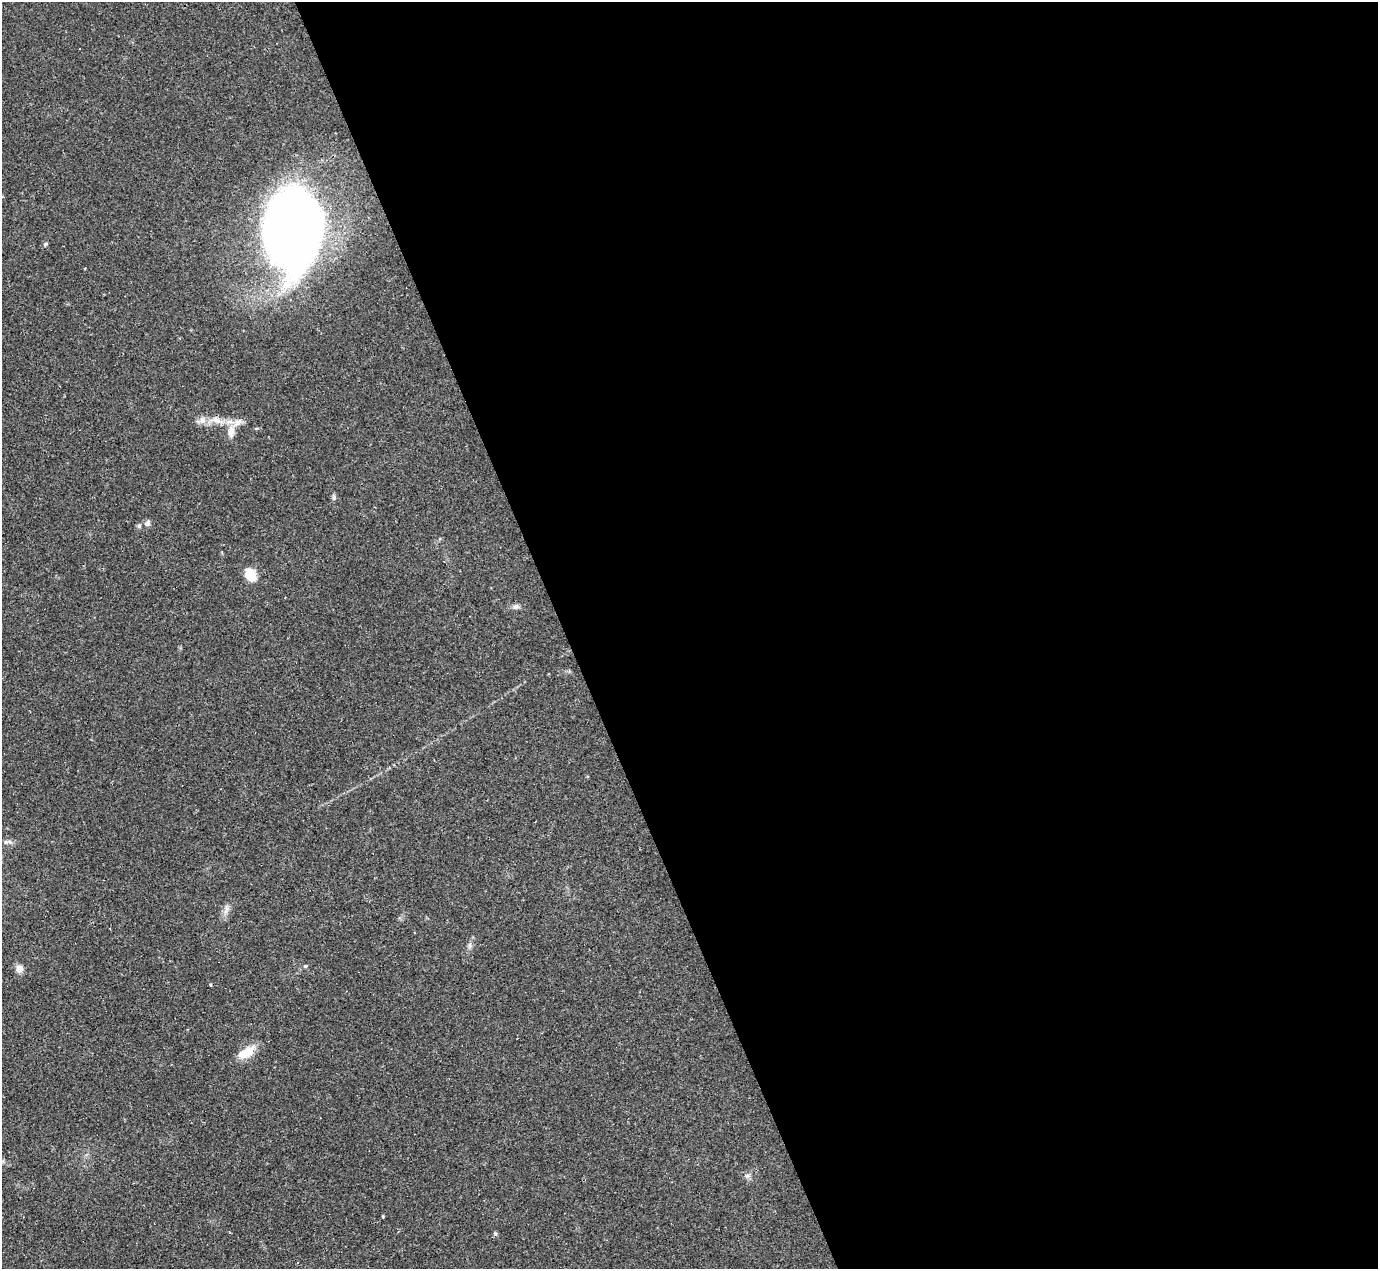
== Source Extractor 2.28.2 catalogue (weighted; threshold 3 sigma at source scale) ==
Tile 8 of 4 x 4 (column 4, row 2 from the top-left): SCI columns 4132-5507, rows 2809-4075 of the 5525 x 5503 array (HDU 1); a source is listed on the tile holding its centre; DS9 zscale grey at full resolution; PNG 1380 x 1271 px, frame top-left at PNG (2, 2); no overlay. Shown black and unused: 59% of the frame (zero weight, under 2 of 3 exposures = <1% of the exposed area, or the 3 px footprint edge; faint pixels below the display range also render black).
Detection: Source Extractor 2.28.2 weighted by HDU 2 'WHT'; one run over the whole footprint, this tile lists its part. Background 0.0926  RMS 0.0057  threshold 0.0255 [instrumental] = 3 sigma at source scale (4.5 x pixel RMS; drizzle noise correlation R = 1.50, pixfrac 1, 0.05/0.05 arcsec/px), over >= 5 px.
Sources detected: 22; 2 inside a brighter listed object's ellipse — not listed separately; the other 20 listed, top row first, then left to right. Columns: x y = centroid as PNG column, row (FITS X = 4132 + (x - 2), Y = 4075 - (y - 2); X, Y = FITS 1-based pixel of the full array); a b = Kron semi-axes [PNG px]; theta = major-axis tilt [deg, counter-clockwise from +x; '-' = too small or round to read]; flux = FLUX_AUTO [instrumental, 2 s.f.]
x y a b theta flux
293 231 72 53 -88 500
45 244 6 4 12 0.78
202 420 10 8 85 3.1
216 420 14 10 -10 5.7
256 428 5 3 - 0.67
231 432 18 9 89 5.9
334 498 7 6 - 1.2
148 523 7 6 - 1.8
139 526 6 5 - 0.97
250 574 16 12 -63 8.7
515 607 9 6 30 1.8
6 842 8 6 9 1.6
227 908 7 5 -46 1.5
470 945 7 4 90 1.3
19 969 10 9 - 3.4
210 985 3 3 - 0.92
247 1051 21 15 28 8.8
747 1176 8 4 0 1.2
383 1216 3 3 - 0.49
297 1262 4 3 - 0.44
Unlisted compact peaks at least as high as the median listed source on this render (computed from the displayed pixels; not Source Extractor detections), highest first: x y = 305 966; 495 1234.